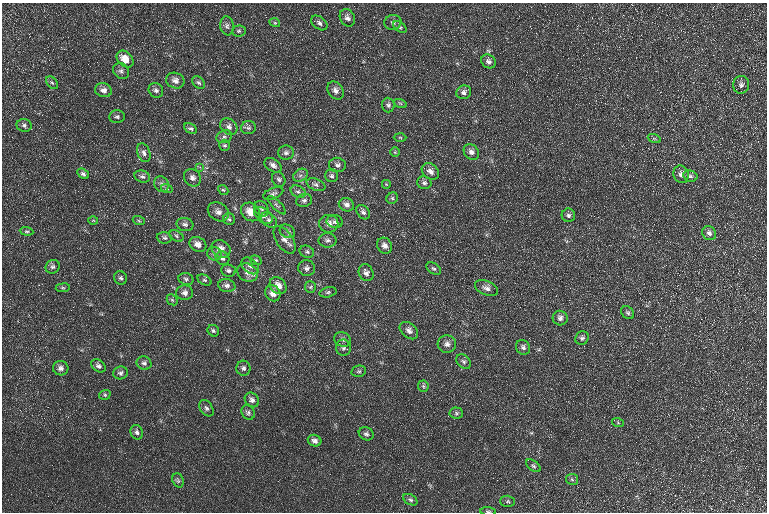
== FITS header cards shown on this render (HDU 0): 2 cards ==
NAXIS1  =                  765 / Axis length
NAXIS2  =                  510 / Axis length

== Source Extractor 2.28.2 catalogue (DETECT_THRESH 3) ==
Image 765 x 510 px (HDU 0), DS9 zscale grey, 1 PNG px = 1 image px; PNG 769 x 514 px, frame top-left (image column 1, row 510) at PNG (2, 3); each listed source drawn as its Kron ellipse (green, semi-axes under 4 px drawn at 4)
Background 18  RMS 8.3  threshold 25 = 3 sigma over >= 5 px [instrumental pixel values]
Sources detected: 135; all 135 listed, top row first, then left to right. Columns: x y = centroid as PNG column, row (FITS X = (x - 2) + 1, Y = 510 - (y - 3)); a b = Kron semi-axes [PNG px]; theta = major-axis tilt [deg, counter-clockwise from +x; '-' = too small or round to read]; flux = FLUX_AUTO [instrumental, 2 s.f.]
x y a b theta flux
347 18 9 7 -64 2400
393 22 8 7 - 2000
275 23 5 3 - 590
319 23 9 6 -38 1800
227 26 9 7 -83 1700
400 27 7 5 -36 1100
239 31 7 5 2 1100
125 59 9 7 -45 6300
488 61 8 6 -34 1800
121 71 8 7 - 1700
175 81 9 7 -20 2700
52 83 7 5 -51 1000
199 83 7 5 -42 1200
741 85 9 8 - 2000
103 90 8 7 - 2500
156 90 8 7 - 1600
335 90 10 7 -57 2800
464 92 7 6 - 2000
400 103 6 4 -19 730
388 105 7 6 - 1400
117 117 7 6 - 1300
24 125 7 6 - 1500
229 127 9 7 -42 2300
190 128 7 4 -26 1200
248 128 7 6 - 1400
224 137 8 6 20 1600
400 137 6 4 -2 740
654 138 6 4 -19 830
225 145 5 5 - 860
395 152 5 5 - 730
471 152 8 7 - 2700
144 153 9 6 -70 2100
286 153 8 7 - 1800
273 165 9 6 -33 2300
337 165 8 7 - 1700
200 167 4 4 - 970
430 171 9 7 -41 2900
83 174 6 4 -34 1500
681 174 9 7 -70 2600
301 175 8 6 35 1700
332 176 6 6 - 1300
690 176 7 5 -14 1400
142 177 8 6 -19 1500
192 178 9 8 - 2400
279 179 8 6 -59 1300
424 183 7 6 - 1500
162 184 8 7 - 1900
386 184 5 5 - 700
316 185 10 5 -22 1700
167 189 6 3 -18 610
223 190 6 4 -43 790
298 192 8 5 -27 1600
273 193 10 5 23 1500
392 198 6 5 - 970
304 200 8 6 13 1500
277 205 12 4 -45 1400
346 205 8 6 -21 2500
262 209 8 6 -52 1600
218 212 11 8 -33 3000
251 212 10 8 -39 7100
363 212 8 6 -48 1600
568 215 7 7 - 1400
263 216 10 6 -40 2200
229 219 6 5 - 1100
93 220 5 3 - 440
269 220 9 6 -40 1600
139 221 6 4 -19 770
335 222 8 6 -11 1700
185 224 8 6 -14 1800
329 224 9 9 - 3300
27 231 7 4 -6 840
287 231 8 6 -30 1700
709 233 7 6 - 2100
176 236 7 5 -30 1100
164 238 7 5 -5 1300
284 240 16 8 -56 3800
327 240 9 7 -1 1800
198 244 9 7 -28 3500
385 246 8 7 - 2600
221 249 10 8 -31 4300
307 252 7 6 - 1300
215 254 7 6 - 1800
222 258 7 6 - 1500
256 260 6 4 -20 840
250 266 10 7 -42 2100
53 267 7 6 - 1500
307 268 8 8 - 2000
434 269 8 5 -33 1000
228 271 7 6 - 1400
248 273 11 8 -28 3600
366 273 8 7 - 2200
121 278 7 6 - 1300
186 279 7 6 - 1300
204 280 7 5 -26 930
227 286 8 6 -12 2100
278 286 9 7 -46 4300
310 287 6 5 - 1000
63 288 7 3 7 720
486 288 12 7 -21 2900
328 292 8 5 15 1100
185 293 8 7 - 2300
273 293 8 7 - 4400
172 300 6 5 - 890
628 313 7 5 -45 1300
560 318 7 7 - 2300
213 331 6 5 - 1100
409 331 10 7 -41 2600
582 338 7 6 - 1500
343 339 8 7 - 1800
447 344 9 9 - 2800
523 347 8 6 -53 1700
343 348 8 7 - 1600
464 362 8 6 -46 1500
144 363 7 6 - 1600
98 366 8 5 -36 1700
61 368 8 7 - 2300
243 368 7 7 - 1600
359 371 7 5 12 1000
121 373 7 6 - 1600
423 386 6 5 - 880
105 395 6 4 19 830
252 400 8 6 -48 2000
206 408 9 6 -56 1500
248 412 7 6 - 1400
456 413 6 5 - 1100
618 423 6 4 -20 700
137 432 7 6 - 1500
366 434 8 6 -29 1400
315 441 7 5 -23 2000
533 466 8 5 -37 1200
572 479 6 5 - 970
178 480 7 5 -70 1100
410 500 8 5 -30 1200
508 501 7 5 -1 1100
488 511 8 3 -4 860
At the frame edge (FLAGS 8, measured only in part): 1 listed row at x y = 488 511